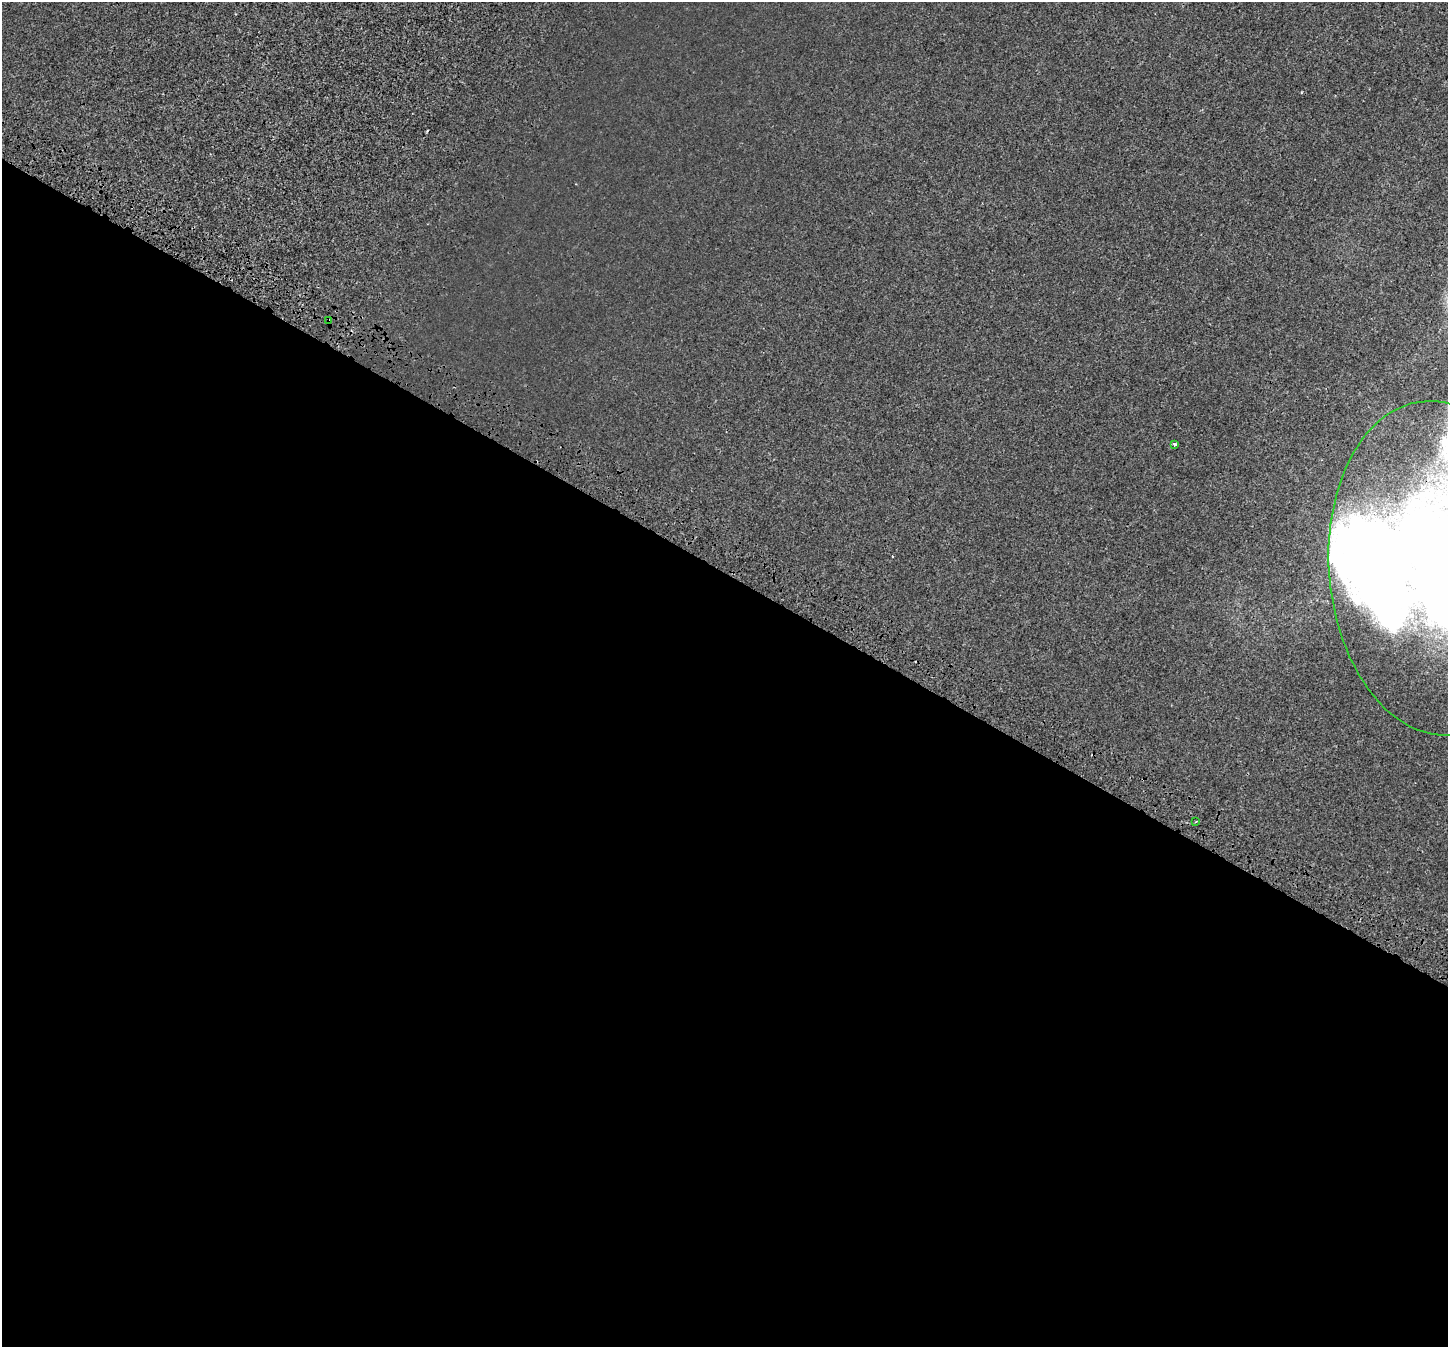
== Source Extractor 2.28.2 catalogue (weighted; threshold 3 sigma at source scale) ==
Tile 14 of 4 x 4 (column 2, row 4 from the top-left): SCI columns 1574-3019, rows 341-1685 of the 6043 x 6121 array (HDU 1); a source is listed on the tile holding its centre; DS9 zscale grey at full resolution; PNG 1450 x 1349 px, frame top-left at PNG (2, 2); each listed source drawn as its Kron ellipse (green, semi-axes under 4 px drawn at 4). Shown black and unused: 58% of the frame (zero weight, under 3 of 4 exposures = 9% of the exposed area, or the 3 px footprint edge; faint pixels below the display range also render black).
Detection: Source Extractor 2.28.2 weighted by HDU 2 'WHT'; one run over the whole footprint, this tile lists its part. Background 4.56e-04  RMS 0.0014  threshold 0.00613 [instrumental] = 3 sigma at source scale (4.5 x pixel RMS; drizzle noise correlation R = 1.50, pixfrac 1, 0.0396/0.0396 arcsec/px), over >= 5 px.
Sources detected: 5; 1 inside a brighter object's white glare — neither listed nor drawn; the other 4 listed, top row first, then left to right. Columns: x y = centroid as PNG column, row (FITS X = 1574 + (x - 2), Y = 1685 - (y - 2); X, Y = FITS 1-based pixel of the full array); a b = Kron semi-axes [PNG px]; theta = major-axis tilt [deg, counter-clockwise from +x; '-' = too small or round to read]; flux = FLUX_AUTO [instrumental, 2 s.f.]
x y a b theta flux
329 321 4 3 - 0.48
1175 444 3 3 - 0.29
1438 568 167 109 -85 140
1196 822 3 2 - 0.2
Overlapping masked pixels (flux is a lower limit): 1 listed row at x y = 329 321
Isophote crosses this tile's border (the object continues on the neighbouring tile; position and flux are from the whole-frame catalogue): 1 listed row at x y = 1438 568